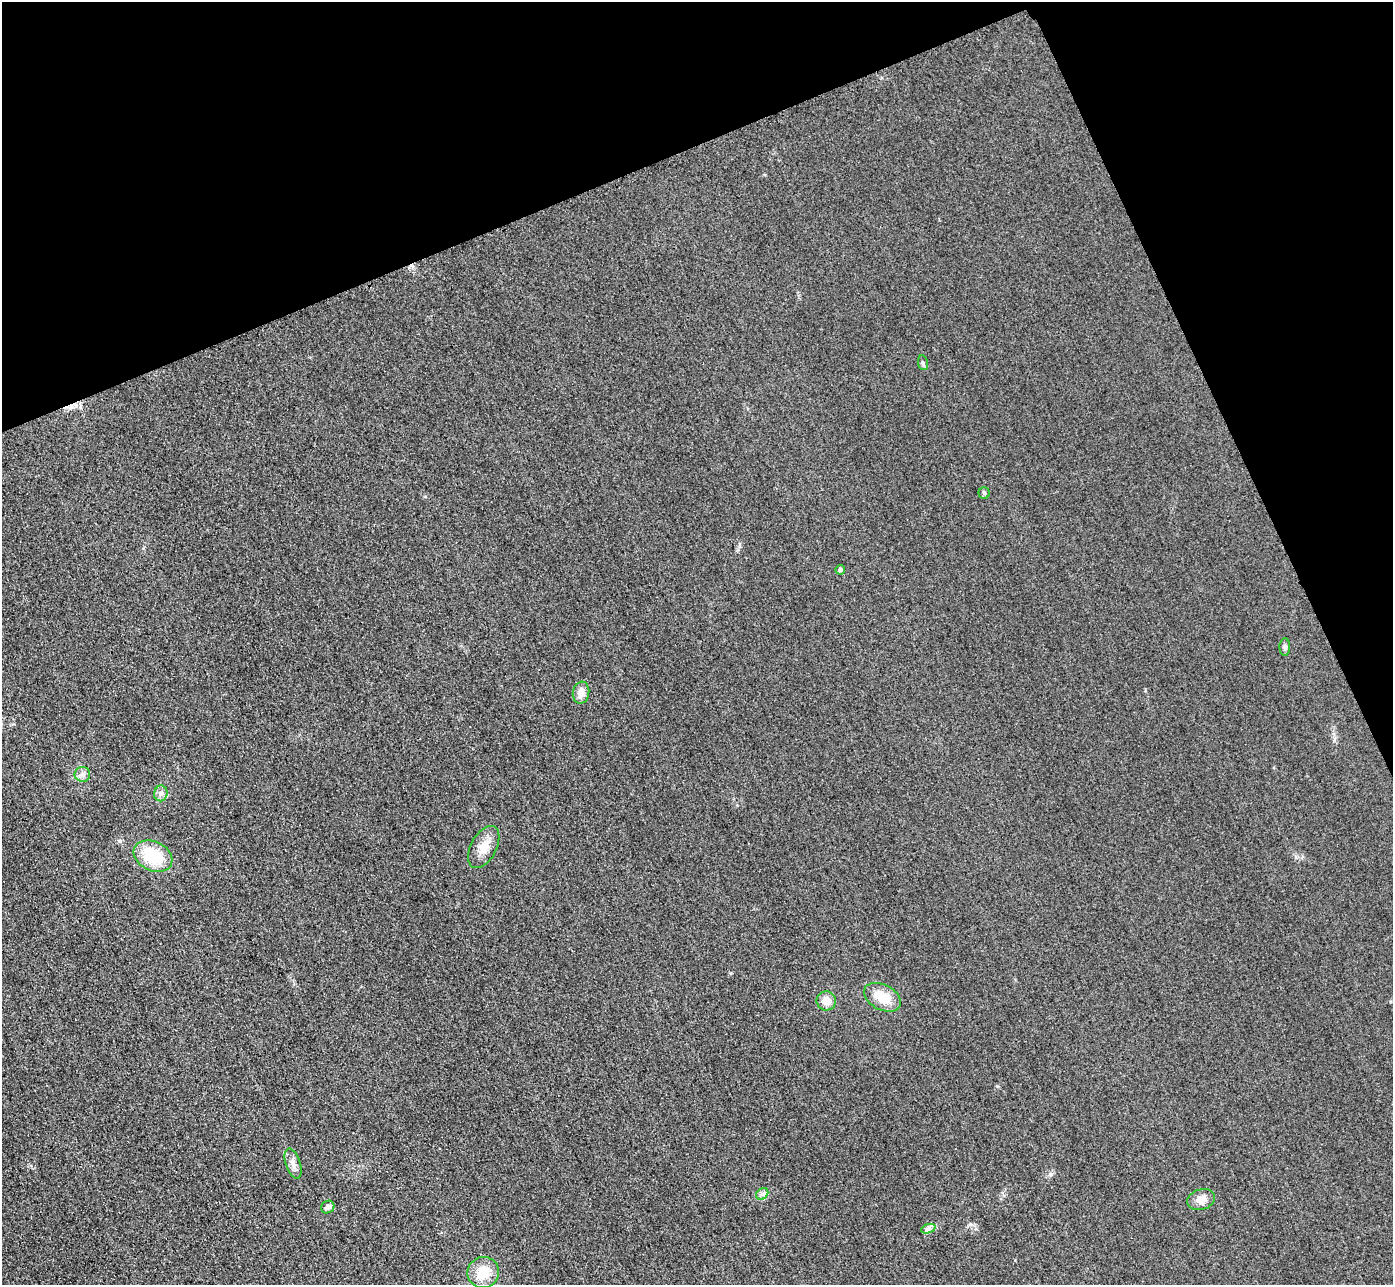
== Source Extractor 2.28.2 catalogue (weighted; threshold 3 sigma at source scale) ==
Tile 3 of 4 x 4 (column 3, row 1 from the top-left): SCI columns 2813-4203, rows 4157-5439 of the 5626 x 5614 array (HDU 1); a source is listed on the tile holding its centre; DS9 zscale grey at full resolution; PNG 1395 x 1287 px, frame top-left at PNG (2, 2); each listed source drawn as its Kron ellipse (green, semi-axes under 4 px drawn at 4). Shown black and unused: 21% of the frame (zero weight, under 3 of 4 exposures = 3% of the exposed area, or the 3 px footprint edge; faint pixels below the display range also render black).
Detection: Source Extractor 2.28.2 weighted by HDU 2 'WHT'; one run over the whole footprint, this tile lists its part. Background 0.0828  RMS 0.017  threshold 0.0787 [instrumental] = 3 sigma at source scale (4.5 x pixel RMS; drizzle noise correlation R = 1.50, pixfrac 1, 0.05/0.05 arcsec/px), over >= 5 px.
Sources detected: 17; all 17 listed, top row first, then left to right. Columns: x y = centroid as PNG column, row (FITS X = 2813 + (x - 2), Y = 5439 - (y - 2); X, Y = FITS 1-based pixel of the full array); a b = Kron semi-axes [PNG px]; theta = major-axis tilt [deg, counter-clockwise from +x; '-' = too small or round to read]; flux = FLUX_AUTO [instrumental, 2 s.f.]
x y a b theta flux
923 363 7 5 -80 3.8
984 493 5 5 - 3.2
840 570 5 5 - 3.9
1285 647 8 5 -89 4
581 693 11 8 80 15
82 774 8 7 - 6.9
161 793 8 6 81 6.4
484 847 23 12 62 26
153 856 20 14 -26 73
882 997 20 12 -28 37
826 1001 10 9 - 17
293 1163 16 7 -71 11
762 1194 7 5 45 4.3
1201 1200 14 10 18 14
328 1207 7 6 - 7.9
928 1229 7 4 19 4.3
483 1272 16 15 - 36
Unlisted compact peaks at least as high as the median listed source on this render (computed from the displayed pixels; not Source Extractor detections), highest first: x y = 1050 1174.